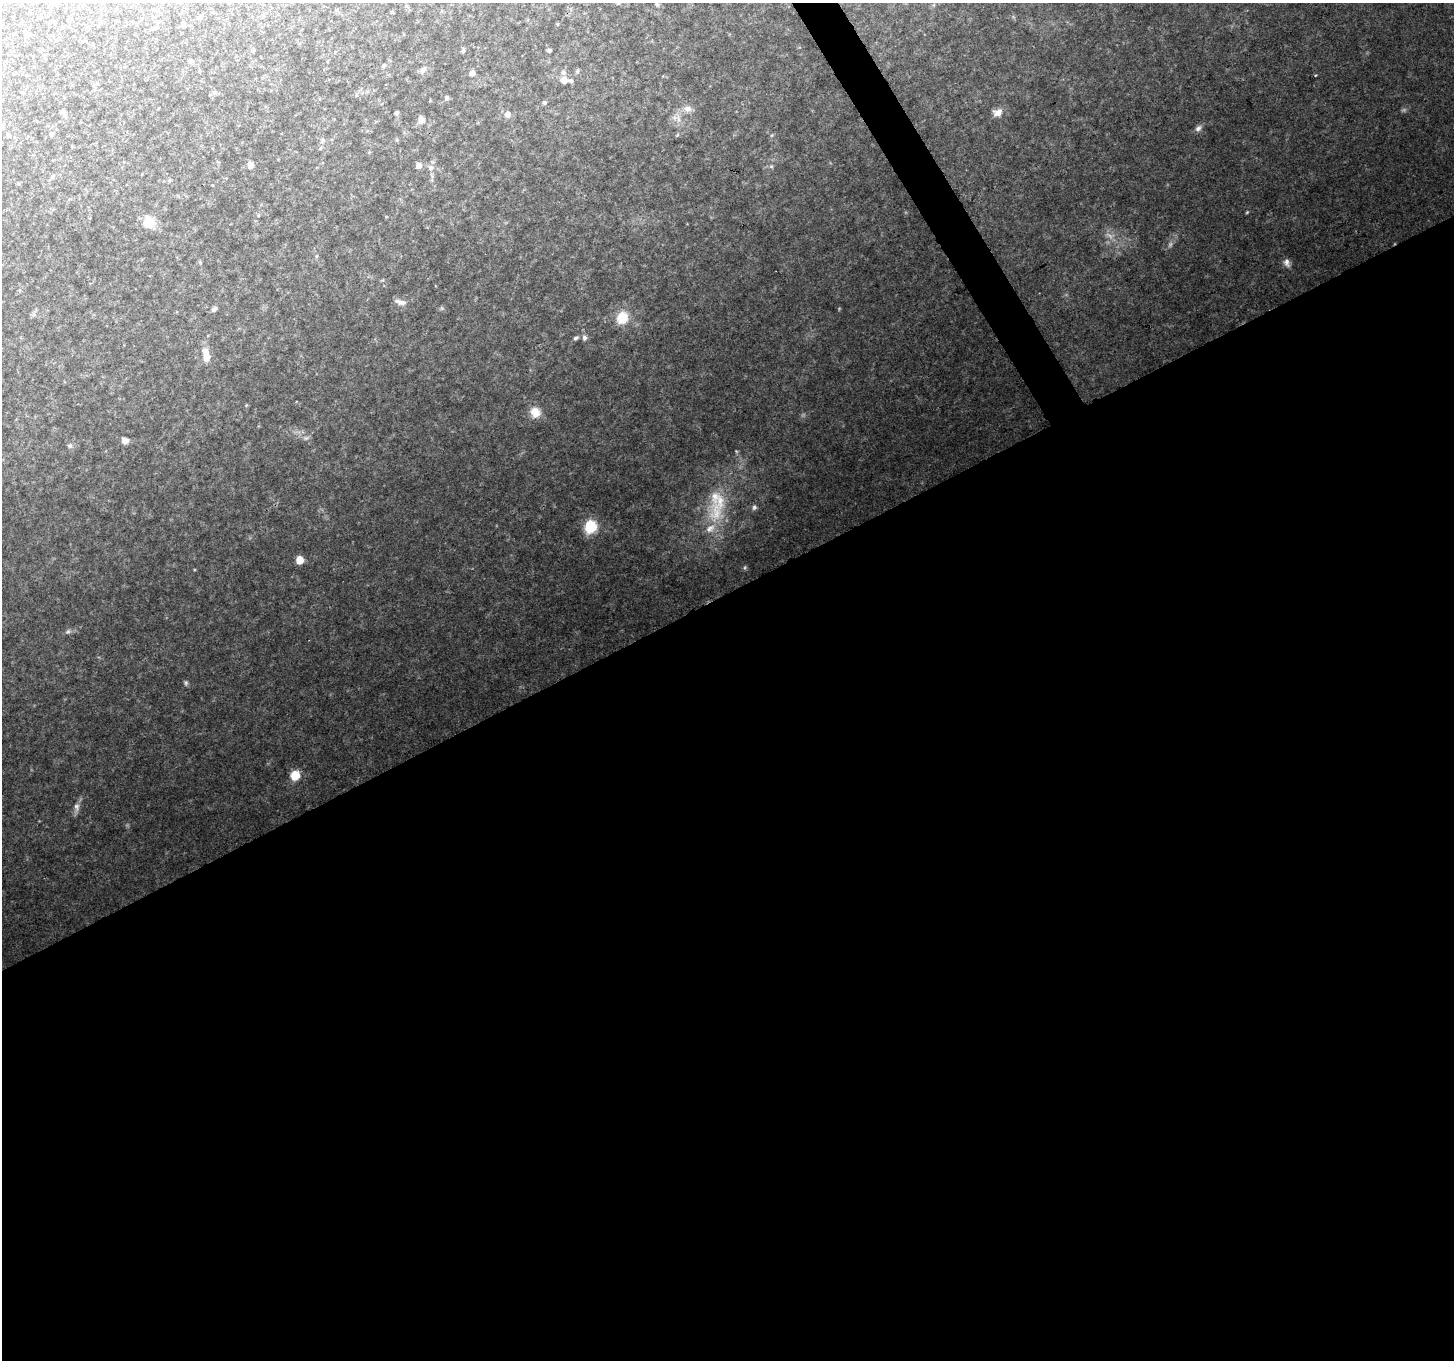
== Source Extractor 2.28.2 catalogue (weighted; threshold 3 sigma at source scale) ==
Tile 15 of 4 x 4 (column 3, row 4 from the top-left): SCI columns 2909-4360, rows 167-1524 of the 5813 x 5704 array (HDU 1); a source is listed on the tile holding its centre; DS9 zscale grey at full resolution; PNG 1456 x 1362 px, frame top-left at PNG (2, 3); no overlay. Shown black and unused: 57% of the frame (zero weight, under 2 of 3 exposures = <1% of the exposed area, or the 3 px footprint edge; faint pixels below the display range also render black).
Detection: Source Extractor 2.28.2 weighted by HDU 2 'WHT'; one run over the whole footprint, this tile lists its part. Background 0.111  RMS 0.0095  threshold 0.0428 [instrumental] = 3 sigma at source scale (4.5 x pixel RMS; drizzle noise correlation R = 1.50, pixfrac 1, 0.0396/0.0396 arcsec/px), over >= 5 px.
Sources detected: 59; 2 too faint to see at this stretch — not listed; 5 inside a brighter listed object's ellipse — not listed separately; the other 52 listed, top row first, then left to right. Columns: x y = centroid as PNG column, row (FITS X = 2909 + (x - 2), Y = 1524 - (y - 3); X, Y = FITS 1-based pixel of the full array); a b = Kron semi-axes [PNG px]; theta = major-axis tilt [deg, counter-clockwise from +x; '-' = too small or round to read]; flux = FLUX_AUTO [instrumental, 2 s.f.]
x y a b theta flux
657 4 6 4 -19 1.3
183 23 6 4 88 1.7
155 28 5 5 - 1.1
25 35 6 4 74 1.6
253 50 5 5 - 1
549 50 4 4 - 2.1
463 51 6 4 72 1.7
190 61 5 5 - 1.7
384 65 5 4 - 1.3
423 70 10 7 40 3.4
577 71 5 4 - 1.4
472 73 6 5 - 4.9
564 80 9 7 -26 6.6
446 98 6 5 - 2.1
544 103 5 5 - 1.5
688 109 12 8 -7 5.3
63 111 5 4 - 2.3
396 113 5 4 - 1.8
998 113 13 9 21 6.8
507 114 7 6 - 5
678 119 7 4 -71 2.7
421 120 7 7 - 5.8
1198 128 10 7 40 3.3
51 134 6 4 89 1.6
8 135 5 4 - 1.7
323 140 6 5 - 2
321 148 5 3 - 0.91
250 165 6 5 - 8.4
418 165 6 6 - 5.6
431 168 7 7 - 3.4
52 177 6 4 71 1.1
149 222 14 12 -75 16
316 256 6 4 89 1.3
1287 263 11 7 -76 4
401 302 15 6 -14 4.8
214 309 8 5 46 2.5
622 318 15 13 68 19
576 338 7 5 34 2
584 338 6 6 - 2.9
206 355 18 8 -81 11
535 412 13 12 - 11
306 438 6 5 - 1.7
125 441 7 6 - 4.9
70 446 7 5 -14 2
754 507 7 6 - 2.2
716 513 38 21 -88 43
590 526 11 9 70 34
299 560 6 5 - 15
68 631 6 5 - 1.9
186 683 6 5 - 1.6
295 775 8 7 - 21
76 807 11 7 -83 4.4
Unlisted compact peaks at least as high as the median listed source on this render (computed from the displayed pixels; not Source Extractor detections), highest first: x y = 744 568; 771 166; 1316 75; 736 451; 1171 244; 194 570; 1404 110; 442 308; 772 135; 839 308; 246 405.